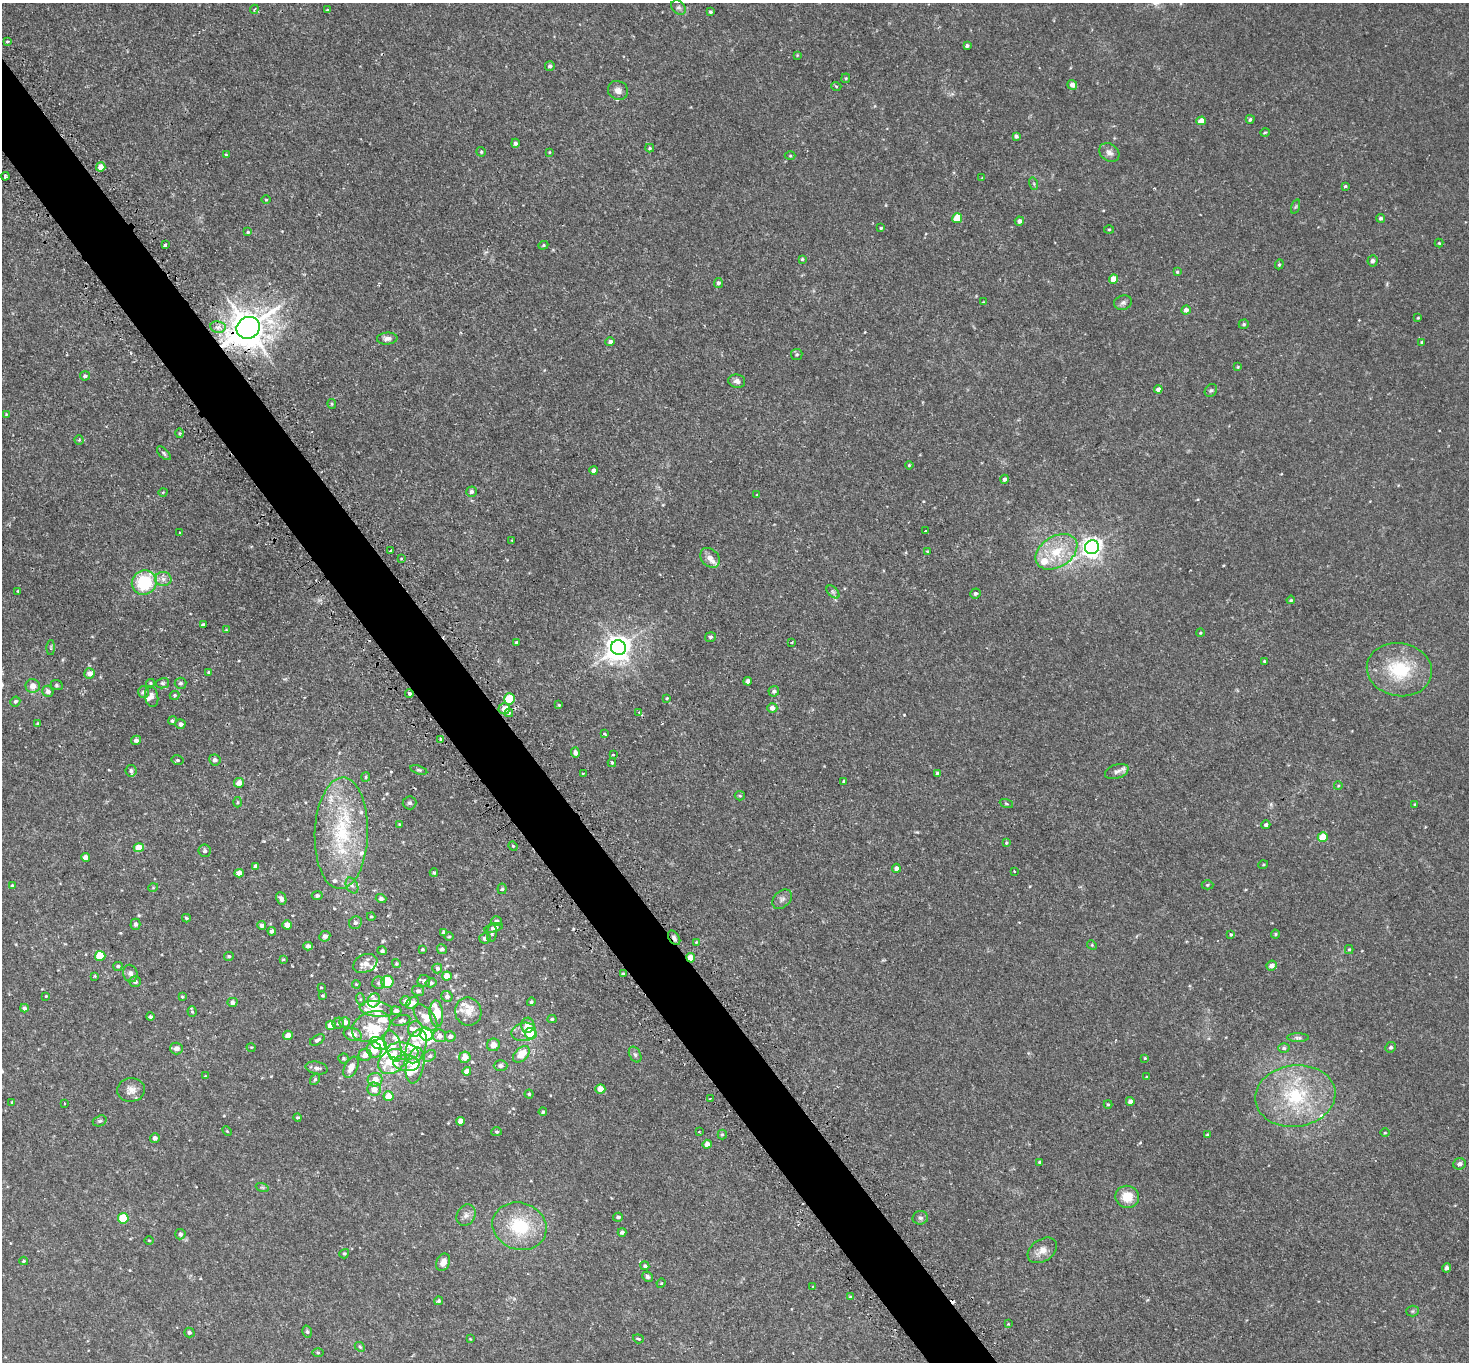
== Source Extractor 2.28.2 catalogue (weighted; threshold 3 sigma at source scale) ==
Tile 11 of 4 x 4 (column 3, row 3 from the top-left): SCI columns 2978-4444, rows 1683-3042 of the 5953 x 5945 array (HDU 1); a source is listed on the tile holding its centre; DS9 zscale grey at full resolution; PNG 1471 x 1364 px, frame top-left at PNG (2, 3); each listed source drawn as its Kron ellipse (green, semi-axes under 4 px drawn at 4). Shown black and unused: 4% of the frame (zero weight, under 2 of 3 exposures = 3% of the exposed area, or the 3 px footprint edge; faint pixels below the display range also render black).
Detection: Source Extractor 2.28.2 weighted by HDU 2 'WHT'; one run over the whole footprint, this tile lists its part. Background 0.0589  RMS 0.005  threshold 0.0224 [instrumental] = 3 sigma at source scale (4.5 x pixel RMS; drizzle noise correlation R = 1.50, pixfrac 1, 0.05/0.05 arcsec/px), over >= 5 px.
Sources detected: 369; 1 inside a brighter object's white glare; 1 cosmic-ray / hot-pixel residue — neither listed nor drawn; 37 inside a brighter listed object's ellipse — not listed separately; the other 330 listed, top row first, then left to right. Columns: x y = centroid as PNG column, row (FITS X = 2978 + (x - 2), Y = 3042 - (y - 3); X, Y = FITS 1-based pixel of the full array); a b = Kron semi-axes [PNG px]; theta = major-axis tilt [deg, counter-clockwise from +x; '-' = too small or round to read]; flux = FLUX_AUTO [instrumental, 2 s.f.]
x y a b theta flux
678 8 8 6 -42 1.3
254 9 5 3 - 0.67
327 10 3 3 - 0.39
710 12 3 3 - 0.71
7 41 3 3 - 1.1
967 46 4 3 - 0.99
797 55 4 4 - 0.39
550 66 5 4 - 1.1
846 78 4 4 - 0.5
1072 85 5 4 - 2.9
836 86 5 3 - 0.46
618 90 10 9 - 2.9
1250 119 4 4 - 0.94
1201 121 5 4 - 4.7
1265 132 5 3 - 0.42
1016 136 4 4 - 1.2
515 143 4 4 - 1.2
650 148 4 4 - 0.65
481 152 5 4 - 0.7
549 152 4 2 - 0.33
1109 152 11 8 -39 2.3
226 155 4 4 - 0.55
790 156 5 3 - 0.48
101 167 5 4 - 3.5
5 176 4 3 - 0.9
982 178 3 3 - 0.29
1034 184 6 4 -72 0.63
1345 186 3 3 - 0.59
266 200 4 3 - 0.37
1296 207 7 3 71 0.54
957 218 5 5 - 11
1381 218 4 4 - 0.91
1019 221 4 4 - 1.8
881 228 3 3 - 0.5
1109 229 5 3 - 0.5
248 232 4 4 - 0.48
1439 243 4 4 - 0.47
165 245 3 3 - 0.89
543 245 5 4 - 0.56
802 259 4 4 - 0.52
1372 261 5 5 - 1.3
1279 264 5 4 - 0.63
1177 272 4 3 - 0.49
1113 279 4 4 - 5.5
718 283 5 4 - 1.2
983 302 4 3 - 0.33
1123 303 9 7 18 1.4
1186 310 5 4 - 1.9
1418 318 3 3 - 0.43
1244 324 5 4 - 0.71
218 327 7 6 - 2.3
248 328 12 10 28 1100
387 339 10 6 5 2
610 342 5 4 - 1.5
1422 342 3 3 - 0.49
797 354 6 5 - 0.83
1238 367 4 3 - 0.46
85 376 5 4 - 1.1
737 381 8 6 -10 1.6
1158 389 4 4 - 1.9
1211 390 7 5 53 0.93
332 404 5 4 - 0.52
6 414 3 3 - 0.32
180 433 5 3 - 0.62
79 440 4 4 - 0.51
164 453 8 4 -45 0.89
909 465 4 3 - 0.43
593 470 4 4 - 1.5
1004 479 4 4 - 1.2
163 492 4 3 - 0.32
472 492 5 5 - 1.4
757 495 4 4 - 0.35
926 531 3 3 - 1.7
180 533 4 2 - 0.4
512 540 2 2 - 0.31
1092 547 7 7 - 230
391 550 3 2 - 0.65
927 551 4 2 - 0.32
1056 552 23 15 32 14
401 558 3 3 - 0.75
710 558 11 8 -48 2.9
163 579 8 7 - 2.1
144 582 13 12 - 25
18 591 3 2 - 0.41
833 592 8 4 -45 1.1
975 593 5 5 - 1
1291 600 4 3 - 0.48
203 625 4 3 - 1.1
226 630 3 3 - 0.35
1200 633 4 3 - 0.55
711 637 5 5 - 0.88
516 642 4 3 - 0.49
792 642 3 2 - 0.52
51 647 7 4 90 0.69
618 648 7 7 - 390
1264 661 4 3 - 0.46
1399 670 33 26 -10 27
209 672 3 3 - 0.76
90 673 5 5 - 3.1
748 681 4 4 - 2.4
150 683 4 4 - 0.55
163 683 7 5 13 0.85
181 683 6 5 - 1.1
57 685 6 5 - 0.7
33 686 7 7 - 4
48 691 6 5 - 2.1
774 691 5 5 - 1
144 692 6 5 - 1.5
409 693 4 3 - 2.9
174 695 5 4 - 0.55
152 697 10 6 -80 2
667 698 3 3 - 0.42
509 699 5 5 - 17
15 701 5 4 - 0.89
559 705 4 3 - 0.39
772 708 5 4 - 2.4
504 709 6 5 - 4
639 712 3 3 - 0.73
509 713 4 4 - 1.2
172 721 4 4 - 0.75
38 723 4 4 - 0.39
180 724 5 5 - 1.4
604 734 3 3 - 2.1
441 739 3 2 - 0.54
136 740 5 4 - 1.6
575 753 5 4 - 2.2
613 754 3 3 - 1.2
177 760 6 4 -12 0.73
215 760 5 5 - 1.8
612 763 4 3 - 0.69
419 770 9 4 -17 0.89
131 771 5 5 - 1
1117 771 12 7 19 1.9
583 773 3 3 - 0.69
938 774 4 3 - 1.2
366 777 5 4 - 0.63
844 781 4 4 - 0.61
239 783 5 4 - 3.4
1338 786 4 3 - 0.39
740 796 5 4 - 0.62
238 802 5 3 - 0.48
410 803 7 6 - 1.1
1006 803 7 3 -19 0.55
1415 804 4 3 - 0.41
399 824 3 2 - 0.36
1266 825 4 4 - 0.96
341 833 56 26 88 43
1323 837 5 4 - 9.8
1006 843 4 3 - 0.73
513 846 5 4 - 0.56
139 848 5 4 - 6.8
205 851 6 6 - 1.2
85 857 4 4 - 3
1263 865 5 3 - 0.41
255 866 4 4 - 1.4
896 868 4 4 - 1.7
1014 871 3 2 - 0.44
239 873 5 4 - 2.8
434 873 4 3 - 0.7
352 885 8 5 -62 1.5
1207 885 6 4 2 0.7
12 886 4 4 - 0.9
153 888 5 3 - 0.37
502 889 5 4 - 0.78
317 896 5 4 - 1.1
281 898 6 5 - 1.5
381 899 5 4 - 1.3
782 899 11 8 43 1.9
371 917 4 4 - 0.48
186 918 4 3 - 0.67
496 921 5 5 - 1.6
355 923 6 6 - 1.3
135 924 5 5 - 1.4
262 925 4 4 - 1.6
287 925 5 4 - 4.1
494 928 9 4 15 1.2
272 931 4 4 - 1.4
443 932 4 3 - 0.91
492 933 9 5 84 1.1
1275 934 4 4 - 0.53
1231 935 4 3 - 0.58
325 936 5 5 - 1.9
449 936 5 3 - 0.5
485 938 6 5 - 1.6
674 938 8 5 -56 1.5
696 942 4 4 - 0.44
1092 945 5 4 - 0.48
308 946 5 4 - 1.8
422 949 3 3 - 0.63
442 949 5 5 - 1.2
1349 949 4 4 - 0.56
382 951 5 4 - 0.97
100 956 5 5 - 15
229 956 5 4 - 0.64
691 958 4 4 - 5.5
283 959 4 3 - 0.43
365 963 12 9 24 3.8
396 964 4 4 - 0.54
118 966 4 4 - 0.84
1272 966 5 4 - 2.7
437 968 5 5 - 0.94
130 973 9 7 -71 1.8
623 974 4 3 - 0.91
95 976 4 4 - 0.51
447 976 5 4 - 5.2
424 981 6 6 - 1.3
135 982 6 5 - 1.2
388 982 6 6 - 16
379 983 6 6 - 1.2
431 983 5 4 - 0.91
356 984 4 3 - 0.44
321 987 3 2 - 0.39
418 991 6 5 - 1.2
46 996 3 3 - 0.33
323 996 3 3 - 0.59
447 996 5 5 - 1.5
182 997 4 3 - 0.48
360 999 6 4 -72 0.78
374 1000 7 6 - 2.5
406 1001 5 5 - 1.9
232 1002 5 4 - 1.6
531 1002 4 4 - 0.73
412 1003 7 5 39 3
24 1008 4 4 - 1.1
376 1009 17 7 -8 9.1
396 1011 5 4 - 1.4
192 1012 5 4 - 0.54
468 1012 14 13 - 4.8
436 1014 13 6 -86 13
150 1017 4 4 - 0.91
425 1018 16 8 -52 6.6
552 1019 4 4 - 0.65
401 1021 9 5 15 1.3
345 1022 5 5 - 3.5
338 1023 5 5 - 0.87
331 1025 5 4 - 6.3
528 1025 7 6 - 4.3
371 1026 20 14 25 12
415 1029 8 7 - 2
524 1032 12 9 10 4.2
353 1034 9 6 -17 4.2
426 1034 7 6 - 56
531 1034 6 5 - 6.3
288 1035 5 4 - 3.2
439 1036 7 6 - 2.9
450 1036 5 5 - 1.4
1298 1038 11 4 -1 1.2
317 1040 8 4 29 1.3
378 1043 9 5 -26 17
493 1045 6 6 - 3.2
393 1046 16 8 -73 4.9
416 1046 17 9 73 9
251 1047 5 3 - 0.37
1391 1047 5 5 - 0.95
176 1048 6 6 - 2.2
1284 1048 5 5 - 0.87
374 1050 8 7 - 5.6
403 1051 16 9 -6 4.8
521 1054 10 6 44 8.3
365 1055 6 6 - 3.1
635 1055 8 5 -63 1.2
430 1056 7 5 39 0.96
465 1057 6 5 - 4.5
343 1058 5 5 - 0.79
1145 1058 4 4 - 0.43
392 1062 15 11 37 19
406 1063 13 8 -5 3.5
415 1065 18 9 79 9.8
501 1066 7 5 1 1.6
351 1067 11 6 64 4.6
317 1068 11 6 -11 2
467 1071 4 4 - 3.3
205 1076 4 3 - 0.41
1147 1077 3 3 - 0.59
315 1079 6 4 54 0.64
375 1080 7 6 - 4.4
374 1089 7 6 - 4.4
600 1089 5 5 - 5.2
131 1090 14 11 6 3.7
529 1094 4 4 - 0.66
389 1096 5 4 - 6.7
1295 1096 40 30 8 39
710 1098 3 2 - 0.5
1130 1101 4 4 - 1.9
12 1102 3 3 - 0.37
64 1103 3 2 - 0.35
1108 1104 4 4 - 0.45
543 1112 4 4 - 0.69
298 1117 4 4 - 0.62
100 1121 7 5 19 0.9
461 1121 4 4 - 3.6
227 1131 5 3 - 0.54
497 1132 5 4 - 0.68
699 1132 3 2 - 0.53
1385 1133 4 3 - 0.41
722 1134 5 4 - 0.65
1207 1134 4 3 - 0.46
155 1138 5 5 - 1.4
707 1144 4 4 - 2.4
1040 1162 3 3 - 0.53
1460 1164 6 5 - 1.8
262 1187 6 4 -19 0.71
1127 1197 12 11 - 8.1
466 1215 11 9 61 2.4
618 1217 5 4 - 0.92
123 1218 5 5 - 15
920 1218 8 6 12 1.2
519 1226 27 23 -19 26
622 1232 4 4 - 1.2
180 1234 5 5 - 1.2
149 1240 5 3 - 0.43
1042 1250 16 11 33 4.7
344 1254 5 4 - 0.77
24 1261 4 3 - 0.43
443 1262 9 6 66 3.2
645 1266 4 4 - 0.88
1447 1268 5 4 - 1.3
647 1277 5 4 - 1.3
661 1283 5 4 - 0.51
813 1287 3 3 - 0.43
850 1297 4 4 - 0.62
439 1301 4 4 - 0.81
1412 1311 6 5 - 0.75
1008 1324 3 3 - 0.49
307 1331 6 4 -74 0.84
189 1332 5 5 - 1
470 1339 4 3 - 0.35
638 1339 5 4 - 0.66
360 1347 5 4 - 0.64
318 1352 5 3 - 0.5
Overlapping masked pixels (flux is a lower limit): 5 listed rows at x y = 248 328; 409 693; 509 699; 674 938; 691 958